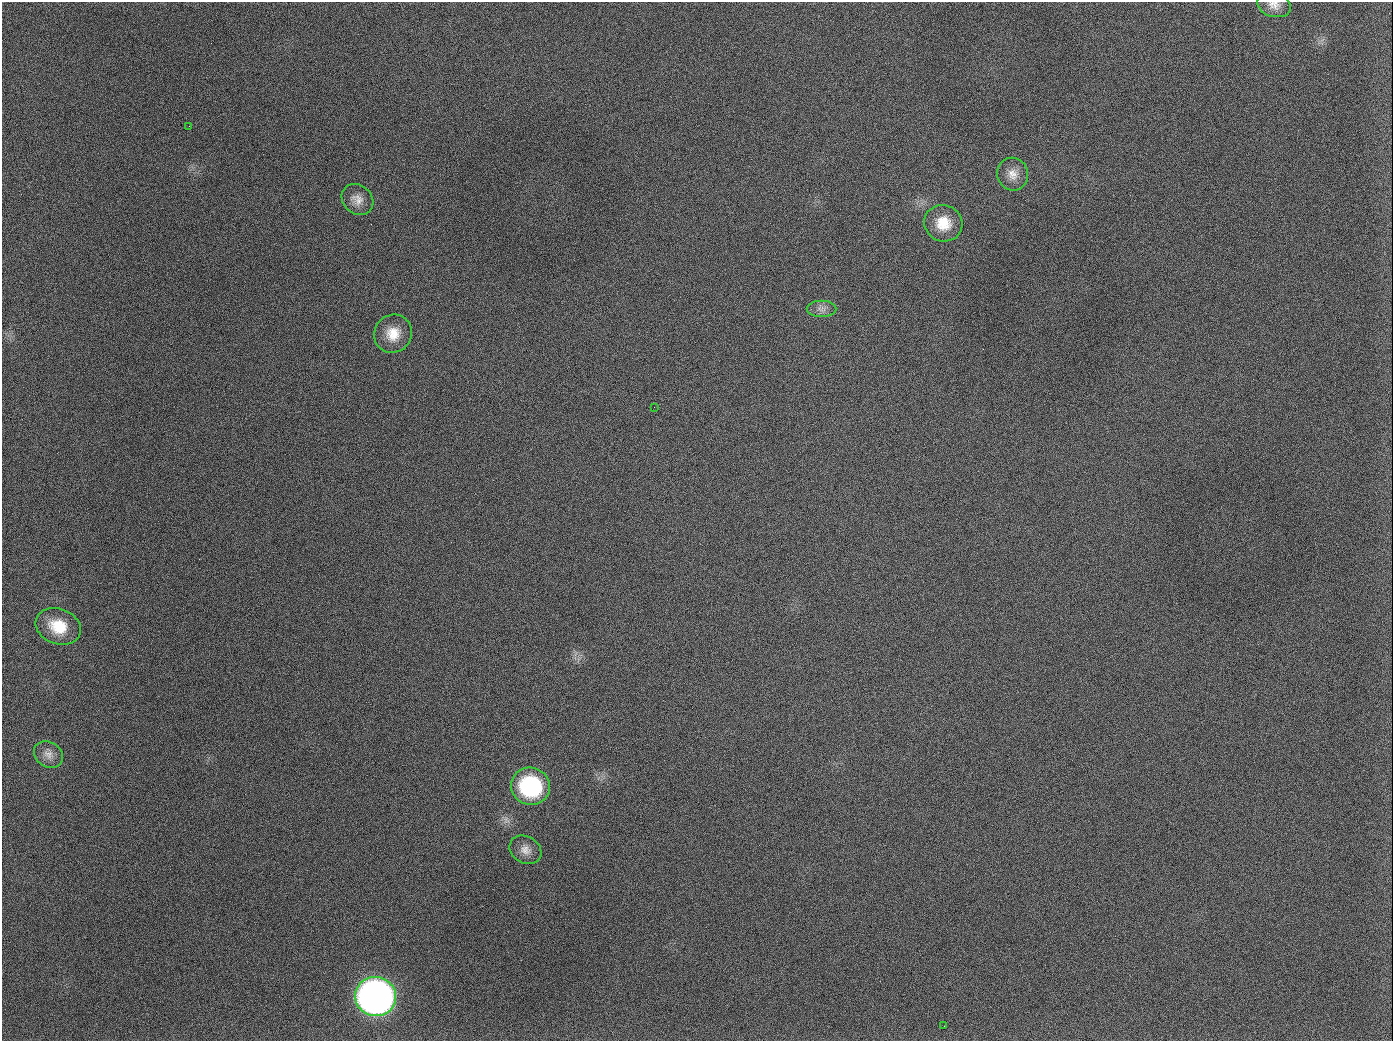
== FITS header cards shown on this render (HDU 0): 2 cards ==
NAXIS1  =                 1391
NAXIS2  =                 1039

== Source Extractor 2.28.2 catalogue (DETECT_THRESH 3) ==
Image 1391 x 1039 px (HDU 0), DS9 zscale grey, 1 PNG px = 1 image px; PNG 1395 x 1043 px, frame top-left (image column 1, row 1039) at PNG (2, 2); each listed source drawn as its Kron ellipse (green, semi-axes under 4 px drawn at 4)
Background 1730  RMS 75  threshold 225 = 3 sigma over >= 5 px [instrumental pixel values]
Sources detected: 14; all 14 listed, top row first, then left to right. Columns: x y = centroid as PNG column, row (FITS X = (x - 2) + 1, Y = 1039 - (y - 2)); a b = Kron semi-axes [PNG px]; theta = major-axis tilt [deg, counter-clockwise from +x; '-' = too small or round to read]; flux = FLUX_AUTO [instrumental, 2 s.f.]
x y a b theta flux
1274 5 17 12 -15 4.7e+04
189 126 2 2 - 6.1e+03
1013 174 16 15 - 6.7e+04
357 199 17 14 -43 5.6e+04
943 223 19 18 - 1.3e+05
821 309 15 8 0 3.3e+04
393 334 19 18 - 1.1e+05
654 407 2 2 - 3.4e+03
58 626 23 17 -21 1.7e+05
48 754 15 12 -35 4.5e+04
530 786 19 18 - 5.3e+05
525 850 17 13 -31 5.3e+04
376 997 20 19 - 3.7e+06
944 1026 2 2 - 4.8e+03
At the frame edge (FLAGS 8, measured only in part): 1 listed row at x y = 1274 5